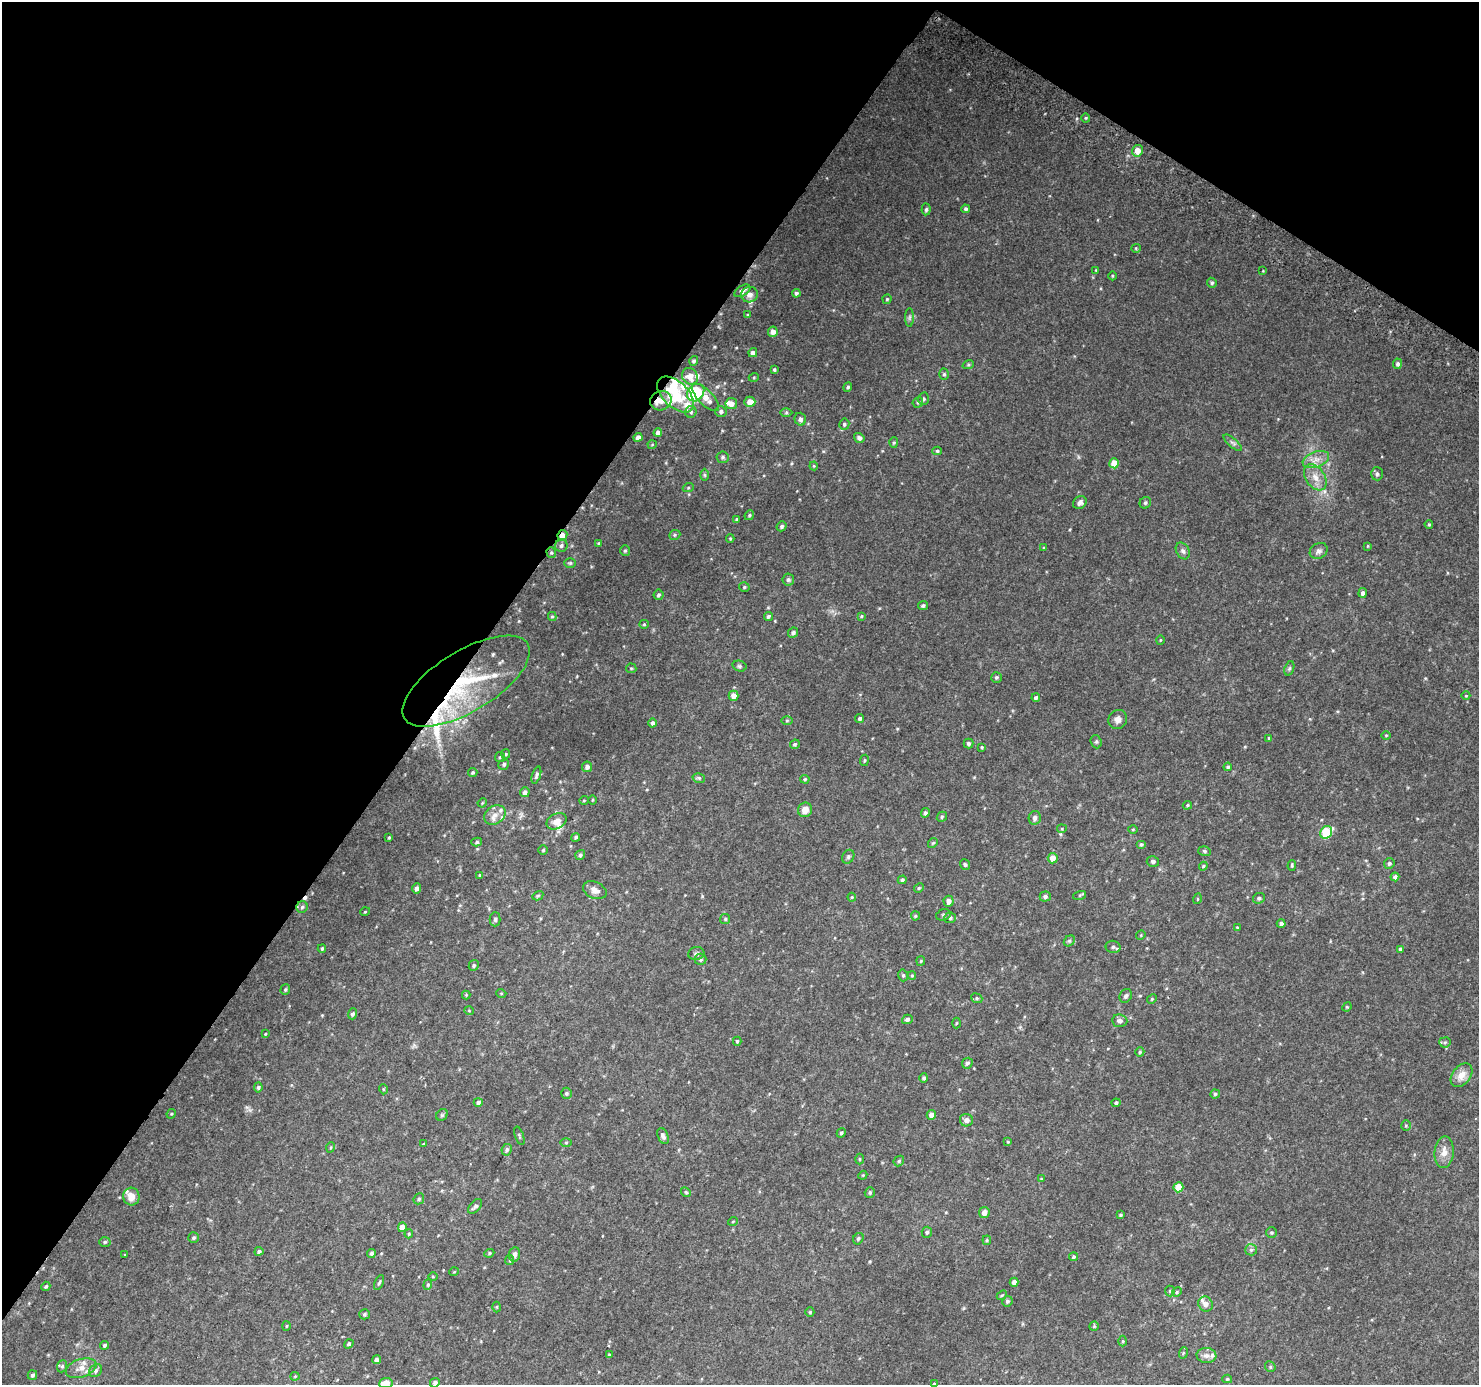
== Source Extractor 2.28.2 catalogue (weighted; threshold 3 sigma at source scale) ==
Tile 2 of 4 x 4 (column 2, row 1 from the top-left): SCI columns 1508-2984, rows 4438-5820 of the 5961 x 6042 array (HDU 1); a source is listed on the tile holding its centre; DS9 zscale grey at full resolution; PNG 1481 x 1387 px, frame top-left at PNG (2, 2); each listed source drawn as its Kron ellipse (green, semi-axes under 4 px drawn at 4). Shown black and unused: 35% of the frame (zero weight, under 2 of 3 exposures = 2% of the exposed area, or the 3 px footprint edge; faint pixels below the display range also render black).
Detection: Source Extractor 2.28.2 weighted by HDU 2 'WHT'; one run over the whole footprint, this tile lists its part. Background 0.0747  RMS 0.013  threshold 0.0567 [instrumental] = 3 sigma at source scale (4.5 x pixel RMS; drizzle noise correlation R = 1.50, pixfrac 1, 0.0396/0.0396 arcsec/px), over >= 5 px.
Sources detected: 293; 2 cosmic-ray / hot-pixel residue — neither listed nor drawn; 18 inside a brighter listed object's ellipse — not listed separately; the other 273 listed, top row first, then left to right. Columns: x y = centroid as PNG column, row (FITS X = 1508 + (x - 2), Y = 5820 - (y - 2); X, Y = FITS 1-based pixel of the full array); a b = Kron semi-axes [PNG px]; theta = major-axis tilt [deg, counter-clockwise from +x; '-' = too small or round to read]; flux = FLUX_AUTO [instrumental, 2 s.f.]
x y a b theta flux
1086 118 4 4 - 1.4
1137 151 6 5 - 12
926 209 6 4 86 2.4
966 209 4 4 - 2.7
1136 248 4 4 - 1.4
1096 270 3 3 - 1
1263 271 3 3 - 0.85
1112 276 4 3 - 1.2
1212 283 5 4 - 2.2
742 291 9 5 31 6.4
796 293 4 4 - 2.8
750 295 8 7 - 6.3
887 299 4 4 - 1.7
748 315 4 3 - 1.4
909 317 9 4 89 2.8
773 332 5 5 - 7.4
753 353 4 4 - 4.7
694 361 5 4 - 2.8
1398 364 5 4 - 3.4
968 365 6 4 18 1.6
774 370 3 3 - 1.6
944 374 5 5 - 1.9
690 376 8 7 - 13
754 377 5 3 - 1.1
848 387 5 4 - 2
696 393 9 7 47 85
676 394 22 12 -44 42
705 397 18 7 -45 13
923 399 6 5 - 2.5
661 401 11 9 20 9.9
750 402 5 5 - 11
918 402 5 5 - 2.3
731 404 6 5 - 8.2
721 411 5 5 - 3.4
691 412 6 5 - 2.5
786 412 6 4 1 1.9
800 419 6 5 - 4.3
844 424 5 5 - 2.7
658 433 4 4 - 5.4
638 437 4 4 - 5.6
859 438 5 4 - 4
894 443 5 4 - 1.7
1233 443 11 4 -40 3.4
652 445 4 3 - 0.93
937 451 4 4 - 1.7
723 457 6 6 - 2.6
1316 459 14 8 20 9.7
1114 463 5 4 - 19
814 466 4 4 - 1.1
1377 474 6 6 - 3.2
704 475 6 4 -89 1.7
1315 477 14 9 -57 12
688 488 5 3 - 1.3
1080 503 7 6 - 5.4
1145 503 6 5 - 2.2
749 515 5 4 - 1.8
737 519 3 3 - 1.2
1429 524 4 3 - 1.4
782 526 5 4 - 2.4
562 535 5 4 - 9.6
675 535 6 4 22 2
730 538 4 4 - 1.2
599 543 4 4 - 1.6
561 545 6 6 - 3.2
1368 546 4 2 - 0.95
1044 548 4 3 - 1.2
625 551 5 4 - 1.7
1183 551 9 6 -61 3.9
1319 551 9 7 31 4.7
551 553 5 4 - 2
570 563 6 5 - 1.8
788 579 6 6 - 2.9
744 587 5 4 - 2
1363 593 5 4 - 3.7
658 595 5 5 - 2.7
923 606 5 4 - 2.4
552 616 4 4 - 1.6
768 616 4 3 - 2
861 616 4 3 - 1.3
644 624 5 4 - 1.6
793 633 5 5 - 3.5
1160 640 4 3 - 1
739 666 7 5 -15 2.3
631 668 5 4 - 1.5
1289 668 7 4 70 2.2
996 677 5 5 - 2
466 681 72 30 31 140
734 696 5 5 - 9.2
1466 696 4 3 - 0.87
1036 698 4 4 - 2.9
860 719 4 4 - 2.7
1118 719 10 9 - 6.6
787 721 6 4 1 1.3
653 723 4 4 - 3.7
1386 735 5 3 - 1
1269 738 4 4 - 1.4
1096 742 7 5 -70 2.2
795 744 5 4 - 2.1
969 744 5 5 - 3
982 747 4 3 - 1.3
506 754 5 4 - 1.5
500 757 5 5 - 1.7
864 760 5 3 - 1.3
504 764 6 5 - 2.2
587 767 5 5 - 4.3
1228 767 4 4 - 2
473 773 5 4 - 1.8
536 775 9 3 72 2.5
699 778 6 5 - 1.8
805 779 4 4 - 1.3
525 792 5 4 - 4
584 800 5 3 - 0.98
593 800 5 3 - 1.1
482 803 5 3 - 1.2
1187 805 4 3 - 1.4
805 810 7 7 - 9.7
925 813 5 4 - 2.4
495 815 11 9 34 8.8
942 817 5 4 - 1.9
1035 818 7 6 - 5
556 821 10 7 26 9.9
1062 829 5 4 - 1.3
1133 829 5 3 - 1.2
1326 832 7 5 55 50
576 837 4 4 - 2.3
389 838 3 2 - 1.2
477 842 5 4 - 1.9
933 843 5 4 - 1.5
1141 844 5 4 - 1.5
543 850 5 4 - 1.7
1204 851 6 5 - 2.1
580 855 5 4 - 2.8
848 857 7 5 60 2.7
1053 858 5 5 - 11
1153 861 6 5 - 3
1389 863 5 5 - 3.1
965 864 5 5 - 2.1
1292 865 5 3 - 1.6
1203 866 4 3 - 1.4
480 875 4 4 - 1.4
1395 877 4 4 - 4.3
902 880 5 4 - 1.8
416 888 5 4 - 4.1
919 888 5 4 - 1.5
595 890 12 8 -25 7.9
1080 895 7 4 18 1.6
538 896 6 4 30 1.4
1045 896 5 5 - 3.4
852 897 4 4 - 1.3
1259 898 6 5 - 2.7
1197 899 5 3 - 1.1
949 901 5 5 - 6.6
302 907 6 5 - 2.6
365 912 5 3 - 1
943 915 7 5 16 2.1
915 916 4 4 - 1.5
950 918 5 5 - 2.9
495 919 7 5 89 2.6
725 919 5 5 - 2
1281 924 4 4 - 3.4
1237 927 4 2 - 0.88
1141 935 5 4 - 1.1
1069 941 6 4 43 2
1113 947 7 6 - 3.4
322 949 4 3 - 2
1400 949 4 3 - 2.4
696 954 8 6 11 3
700 959 6 6 - 2.8
921 961 5 4 - 1.3
474 965 5 5 - 1.9
903 975 6 4 -76 2.1
912 975 4 4 - 1.5
285 989 5 5 - 2
501 993 5 3 - 1
466 995 4 4 - 1.1
1126 996 7 6 - 3.5
977 998 6 4 -22 1.8
1152 999 5 4 - 1.6
1347 1007 5 4 - 1.5
469 1011 5 3 - 0.93
353 1014 5 4 - 3.1
907 1019 5 4 - 3.5
1120 1021 7 6 - 4.6
956 1023 5 3 - 1.2
265 1034 4 3 - 1.2
737 1041 4 4 - 1.7
1445 1042 6 5 - 2.3
1140 1052 4 4 - 1.7
967 1063 6 5 - 3.1
1461 1075 13 9 52 13
924 1078 4 4 - 2.4
258 1087 5 4 - 2.4
383 1089 5 3 - 1.1
566 1093 5 5 - 2.3
1215 1094 4 4 - 2.1
478 1102 4 4 - 3.4
1116 1103 4 4 - 2.3
171 1114 5 4 - 1.3
442 1115 6 5 - 1.9
931 1115 5 4 - 6.2
966 1120 6 6 - 4.6
1406 1126 5 4 - 1.6
841 1133 5 4 - 2
519 1136 10 3 -71 1.8
663 1136 8 5 -68 3.9
1008 1142 4 3 - 1.2
566 1143 6 4 0 1.5
423 1144 3 2 - 1
331 1147 5 3 - 1.3
507 1150 6 5 - 3.1
1444 1152 16 9 85 12
859 1159 5 3 - 1.3
899 1161 6 4 47 1.8
863 1175 4 3 - 1
1041 1179 3 3 - 1.1
1178 1187 5 5 - 23
686 1192 5 4 - 1.6
870 1192 5 5 - 2.1
131 1196 9 8 - 13
419 1199 6 5 - 2
475 1206 9 5 48 3.1
984 1212 5 5 - 7.7
1121 1215 4 3 - 1.6
733 1221 5 3 - 1.2
402 1227 4 4 - 8.3
927 1232 5 5 - 2.6
1271 1233 5 5 - 1.8
409 1234 4 3 - 1.4
194 1238 5 5 - 2
858 1239 6 5 - 2.3
987 1240 5 4 - 1.6
105 1242 5 4 - 1.9
1251 1250 6 5 - 2.8
259 1251 4 4 - 2.6
371 1253 4 4 - 2.7
489 1253 5 4 - 1.6
515 1254 7 5 84 4.7
124 1255 3 3 - 2
1073 1257 4 4 - 2
510 1260 5 4 - 1.5
454 1272 5 3 - 0.93
433 1277 5 3 - 1.1
1014 1282 4 4 - 5
379 1283 8 3 65 2
428 1285 5 4 - 1.7
46 1286 5 4 - 2.1
1170 1291 5 5 - 1.8
1177 1292 5 4 - 1.7
1002 1295 5 4 - 1.6
1007 1301 5 5 - 2.7
1206 1304 8 7 - 7.7
497 1307 5 3 - 1.1
810 1312 5 4 - 1.4
364 1314 5 5 - 2.2
287 1326 5 3 - 1.2
1094 1326 5 4 - 1.5
1123 1341 5 3 - 1.3
349 1344 5 4 - 1.9
104 1345 4 4 - 2.5
1183 1353 6 3 72 1.4
609 1355 3 3 - 1.5
1206 1356 10 7 -5 6.3
377 1360 4 4 - 4.7
62 1366 6 5 - 2
1270 1367 5 5 - 1.8
81 1368 16 9 19 12
96 1371 7 5 48 3.2
32 1375 5 4 - 2.5
295 1376 4 4 - 1.2
1227 1379 5 4 - 1.7
386 1383 7 5 6 14
435 1383 5 4 - 3.9
934 1384 4 3 - 1.6
Overlapping masked pixels (flux is a lower limit): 4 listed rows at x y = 661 401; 562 535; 551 553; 466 681
Isophote crosses this tile's border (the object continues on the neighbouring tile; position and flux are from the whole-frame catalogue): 3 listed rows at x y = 386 1383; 435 1383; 934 1384